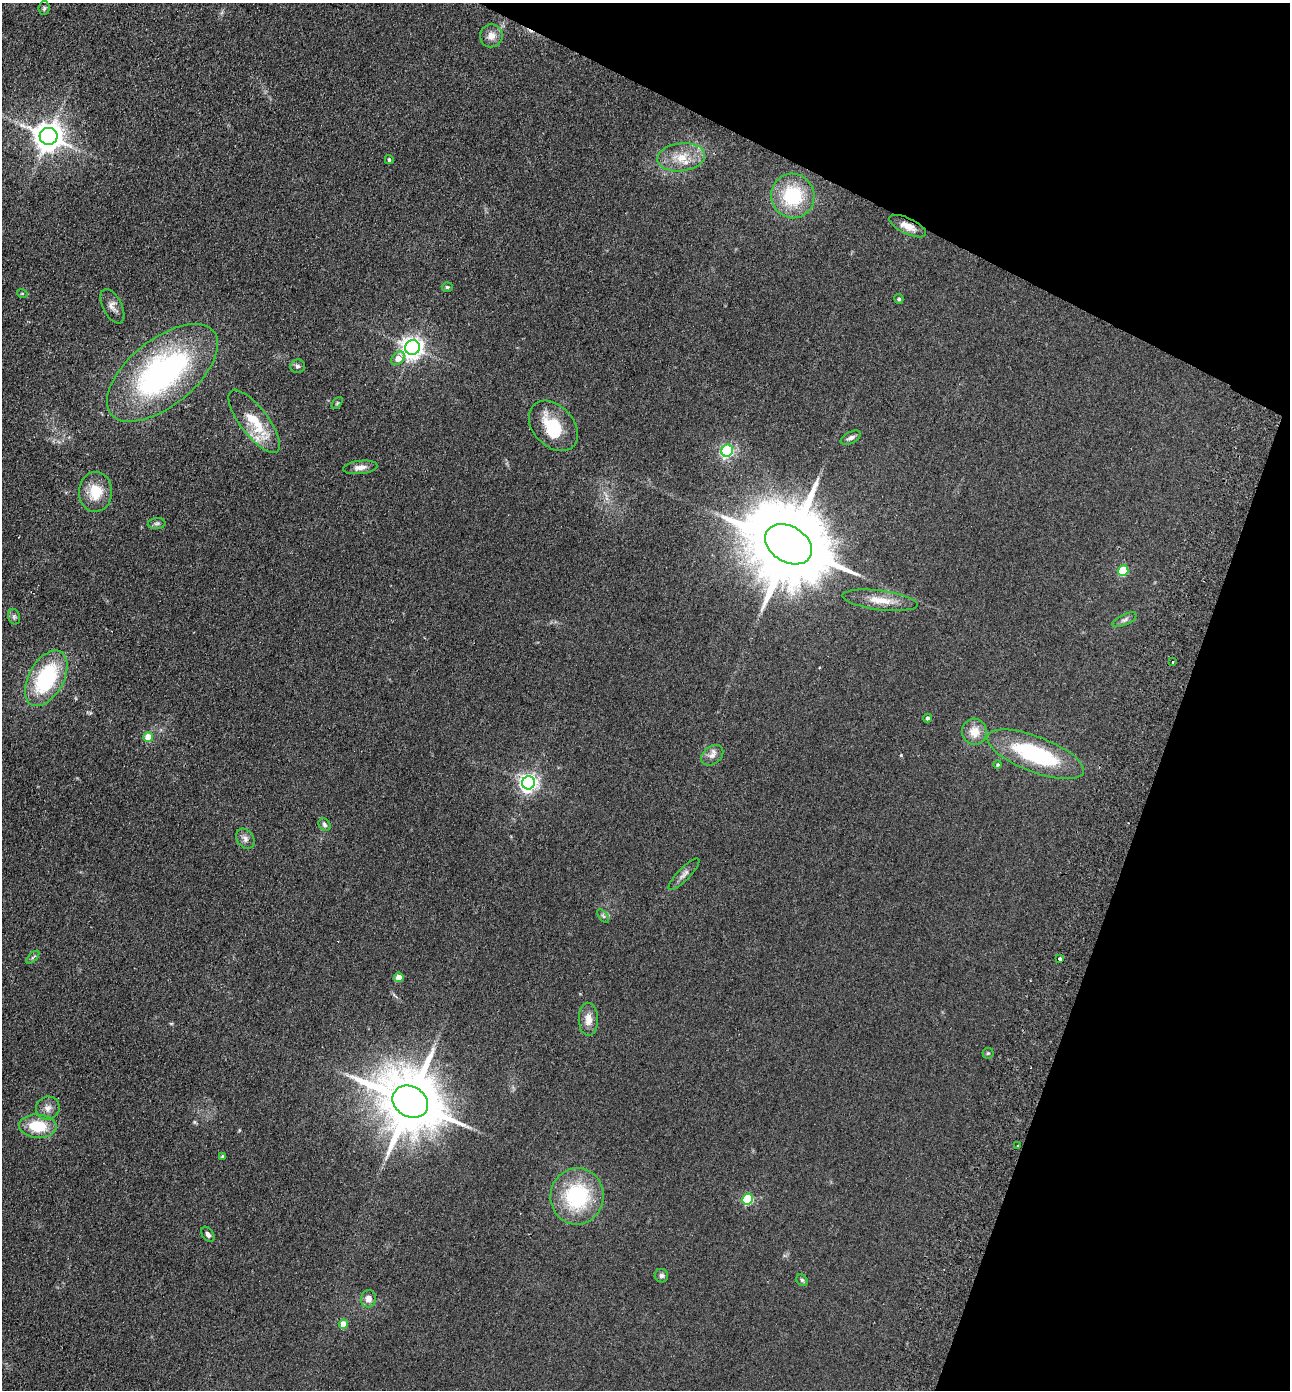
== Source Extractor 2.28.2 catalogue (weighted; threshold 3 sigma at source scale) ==
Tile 8 of 4 x 4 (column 4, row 2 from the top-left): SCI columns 4058-5345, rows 2802-4189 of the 5672 x 5603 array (HDU 1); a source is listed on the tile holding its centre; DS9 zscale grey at full resolution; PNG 1292 x 1392 px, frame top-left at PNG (2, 3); each listed source drawn as its Kron ellipse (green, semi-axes under 4 px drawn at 4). Shown black and unused: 19% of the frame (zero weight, under 2 of 3 exposures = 3% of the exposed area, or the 3 px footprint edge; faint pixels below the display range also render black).
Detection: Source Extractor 2.28.2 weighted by HDU 2 'WHT'; one run over the whole footprint, this tile lists its part. Background 0.105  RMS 0.01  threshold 0.0471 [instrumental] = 3 sigma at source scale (4.5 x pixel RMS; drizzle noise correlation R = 1.50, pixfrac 1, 0.05/0.05 arcsec/px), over >= 5 px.
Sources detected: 59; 1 inside a brighter object's white glare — neither listed nor drawn; the other 58 listed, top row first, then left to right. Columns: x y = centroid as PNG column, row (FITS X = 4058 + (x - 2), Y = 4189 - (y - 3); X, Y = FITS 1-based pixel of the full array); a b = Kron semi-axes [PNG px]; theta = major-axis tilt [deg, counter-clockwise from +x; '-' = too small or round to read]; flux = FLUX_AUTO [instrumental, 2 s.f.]
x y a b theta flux
44 8 7 5 87 1.9
491 36 11 11 - 9
49 136 9 8 - 1500
681 157 24 14 7 22
389 160 4 4 - 1.7
793 196 22 21 - 59
908 226 20 8 -25 9.9
447 287 5 4 - 1.4
22 293 5 3 - 0.87
899 299 5 4 - 1.7
112 306 18 9 -63 6.8
412 347 7 7 - 690
398 358 8 5 41 10
297 366 7 6 - 2.8
162 373 66 33 39 260
337 403 7 3 53 1.2
254 421 38 14 -53 36
553 426 29 20 -47 40
851 438 11 5 27 4
727 451 6 5 - 180
360 467 17 6 6 6.4
96 492 20 16 87 25
157 523 9 5 6 2.5
788 544 25 18 -31 16000
1123 571 5 5 - 41
880 600 38 9 -7 19
14 617 8 6 -71 2.5
1124 620 13 5 25 3
1172 662 3 3 - 2.2
46 678 30 17 61 89
927 718 4 4 - 2.8
974 732 13 12 - 14
148 737 5 5 - 19
1036 754 51 17 -21 98
712 755 12 9 38 5.8
998 765 4 4 - 1.2
529 783 7 6 - 440
325 825 7 5 -48 2.6
245 839 11 8 -53 4.8
684 874 21 6 46 5.4
603 916 8 4 -53 1.7
33 957 8 4 45 1.8
1060 959 4 3 - 13
399 977 5 4 - 10
588 1019 16 9 -89 9.9
988 1053 5 5 - 1.4
410 1102 19 15 -30 8600
48 1108 12 11 - 7
38 1126 18 11 -4 32
1017 1146 3 2 - 1.4
222 1156 4 4 - 1.4
577 1196 28 26 85 83
748 1199 5 5 - 73
208 1234 8 5 -55 3.4
661 1276 7 6 - 2.6
802 1280 6 5 - 1.6
368 1299 8 7 - 6.5
343 1324 5 4 - 14
Overlapping masked pixels (flux is a lower limit): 1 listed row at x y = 908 226